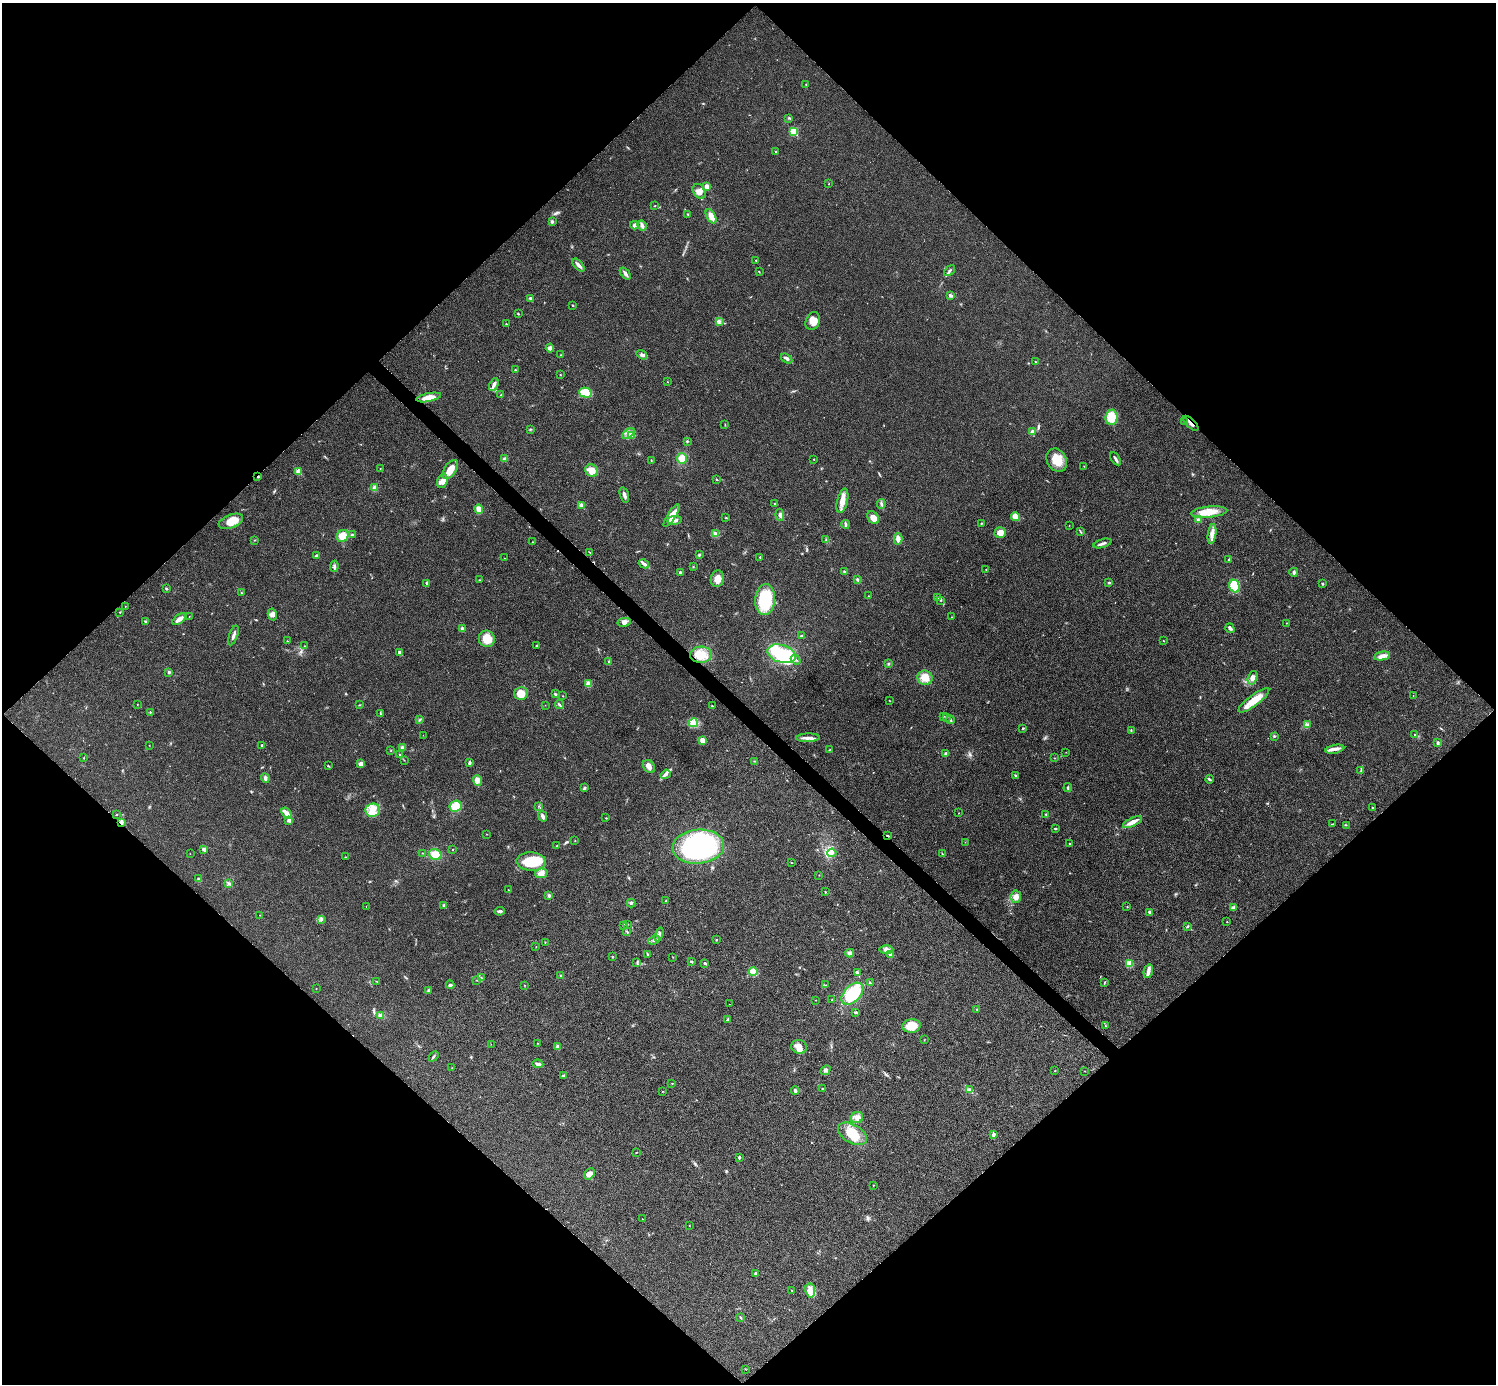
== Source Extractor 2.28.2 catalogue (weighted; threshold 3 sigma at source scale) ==
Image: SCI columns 6-5980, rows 301-5825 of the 5983 x 5983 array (HDU 1 of 3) = the unmasked area's bounding box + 8 px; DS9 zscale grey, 4 x 4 block average (1 PNG px = mean of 4 x 4 image px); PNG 1498 x 1386 px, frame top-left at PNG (2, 3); each listed source drawn as its Kron ellipse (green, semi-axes under 4 px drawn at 4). Shown black and unused: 51% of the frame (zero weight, under 3 of 4 exposures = <1% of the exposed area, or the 3 px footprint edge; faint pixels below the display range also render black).
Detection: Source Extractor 2.28.2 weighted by HDU 2 'WHT'. Background 0.0211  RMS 0.0055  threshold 0.0246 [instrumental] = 3 sigma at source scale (4.5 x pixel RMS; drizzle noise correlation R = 1.50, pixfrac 1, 0.05/0.05 arcsec/px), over >= 5 px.
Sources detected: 346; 2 inside a brighter object's white glare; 1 cosmic-ray / hot-pixel residue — neither listed nor drawn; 6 coinciding with a brighter row at this scale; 14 inside a brighter listed object's ellipse — not listed separately; the other 323 listed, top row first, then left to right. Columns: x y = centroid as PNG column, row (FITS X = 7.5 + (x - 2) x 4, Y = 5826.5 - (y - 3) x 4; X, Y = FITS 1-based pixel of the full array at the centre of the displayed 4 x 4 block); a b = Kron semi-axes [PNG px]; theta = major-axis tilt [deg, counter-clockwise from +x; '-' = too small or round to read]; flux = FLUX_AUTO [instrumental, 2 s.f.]
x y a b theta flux
806 84 2 2 - 1.2
789 118 2 2 - 1.4
794 131 2 2 - 140
775 151 2 2 - 4.2
829 184 2 2 - 0.87
707 187 2 2 - 29
699 191 8 6 -55 19
655 206 3 2 - 1.6
688 214 3 2 - 1.9
711 216 8 4 -61 23
552 222 3 3 - 6.3
634 225 4 3 - 5.8
642 225 5 3 - 9.6
756 260 2 2 - 1.5
578 265 8 3 -48 13
950 271 6 2 42 5.7
759 272 2 2 - 1.6
625 273 7 2 -51 12
951 296 4 2 - 3.7
530 298 3 2 - 4.4
572 305 2 2 - 2.3
518 314 3 2 - 2.2
719 321 3 2 - 4.2
813 321 9 7 67 28
506 324 2 2 - 2.7
550 348 4 3 - 8.9
560 355 2 2 - 1.1
642 355 6 3 -36 8.5
787 358 6 3 -35 7.1
1036 362 3 2 - 1.7
515 370 2 2 - 3.8
560 375 2 2 - 1.5
667 382 2 2 - 0.94
494 385 7 2 65 14
585 393 6 5 - 59
501 395 2 2 - 1.1
429 397 12 4 11 38
1112 417 7 6 - 55
1184 421 2 2 - 2.2
1191 423 10 2 -44 11
725 425 2 2 - 1.2
530 429 3 2 - 3.1
1032 431 3 2 - 9.2
628 434 7 3 38 13
631 436 3 2 - 4.4
687 441 2 2 - 2.6
505 458 3 3 - 5.1
682 458 5 5 - 32
814 459 2 2 - 3.1
1116 459 7 2 -58 8.4
651 460 2 2 - 1.8
1057 460 12 9 -59 49
1084 466 2 2 - 0.99
380 468 2 2 - 2
450 469 11 6 55 45
591 470 6 5 - 31
298 471 2 2 - 57
258 477 2 2 - 2.5
717 479 2 2 - 2
442 481 7 5 72 21
375 488 4 3 - 13
624 495 8 3 -73 11
842 501 12 5 76 32
775 504 2 2 - 2.7
881 504 5 3 - 6.1
581 505 2 2 - 48
479 509 5 3 - 25
1209 512 18 5 6 48
780 515 6 3 -84 10
672 516 13 4 58 38
1016 517 4 4 - 33
726 518 2 2 - 1.8
873 518 7 5 -54 21
674 520 7 4 9 14
1198 520 3 3 - 8.6
231 521 13 6 21 51
981 523 2 2 - 2.4
845 524 4 3 - 4.8
1069 525 2 2 - 1.1
1000 532 5 5 - 25
1080 532 3 2 - 3
716 534 4 3 - 8.9
1212 534 10 4 83 18
352 535 2 2 - 13
343 536 6 5 - 35
898 539 5 3 - 20
255 540 2 2 - 1.2
826 540 3 2 - 2.8
532 542 2 2 - 1.3
1103 543 9 2 17 8.7
589 552 2 2 - 1.7
699 555 4 2 - 3.7
317 556 4 3 - 5
760 557 2 2 - 4.2
504 558 2 2 - 0.62
1229 559 2 2 - 2.1
644 564 5 3 - 8.3
334 566 6 2 83 6.5
693 567 2 2 - 1
986 569 2 2 - 1.3
844 571 2 2 - 3.5
680 572 2 2 - 7.1
1294 572 4 3 - 6.8
717 579 8 6 81 26
857 579 3 2 - 4.2
479 580 2 2 - 1.1
427 583 3 2 - 3.2
1109 583 3 2 - 2.4
1323 584 3 2 - 2.1
1234 586 6 5 - 79
166 589 3 2 - 3.3
241 593 2 2 - 2.1
868 596 2 2 - 1.6
937 597 4 2 - 4.6
765 599 15 10 85 160
941 600 3 2 - 1.6
125 606 2 2 - 0.77
120 612 2 2 - 0.78
272 614 6 4 -80 11
189 616 2 2 - 0.97
952 617 2 2 - 1.1
179 619 8 3 36 25
146 621 3 2 - 5.2
624 622 7 4 12 12
1287 623 2 2 - 1.4
1230 628 5 3 - 7.2
462 629 4 3 - 7.6
233 635 10 2 70 13
801 636 3 2 - 3.2
487 639 8 8 - 55
287 641 2 2 - 1.5
1163 641 2 2 - 1.2
305 646 2 2 - 1.2
537 646 3 2 - 6.1
400 652 2 2 - 28
782 654 14 9 -17 180
701 655 11 8 2 53
1382 656 8 4 12 17
796 660 5 2 - 6.6
609 662 2 2 - 3.8
888 664 3 2 - 3.2
169 672 3 3 - 4.1
925 678 8 7 - 41
1252 678 7 4 72 18
588 684 4 3 - 16
521 694 7 6 - 41
555 694 2 2 - 3.9
563 696 2 2 - 1.3
1413 696 2 2 - 0.65
889 700 2 2 - 1.1
1254 700 19 5 37 55
137 705 2 2 - 1.2
359 705 2 2 - 1.7
545 705 2 2 - 0.7
559 705 4 2 - 4.2
712 706 2 2 - 2
150 712 2 2 - 3.3
380 713 2 2 - 1.8
943 716 2 2 - 1.8
947 717 2 2 - 1.9
420 720 2 2 - 1.7
950 720 4 2 - 3.8
693 723 4 4 - 12
1307 725 3 3 - 7.7
1023 728 2 2 - 2.7
1131 730 3 2 - 2.3
423 735 2 2 - 0.63
1415 735 2 2 - 2.4
1275 736 3 2 - 2.3
808 738 12 3 2 15
702 740 3 3 - 18
1438 743 3 2 - 4.2
149 745 2 2 - 0.96
262 745 2 2 - 4.1
402 748 3 3 - 8.2
1335 749 9 3 12 14
391 750 2 2 - 1.8
829 750 2 2 - 1.6
1066 752 2 2 - 0.88
946 753 3 2 - 3.2
399 754 2 2 - 1.7
84 758 2 2 - 1.5
1055 758 2 2 - 1
404 760 2 2 - 0.88
754 761 2 2 - 1.9
469 763 3 2 - 7.1
361 764 3 3 - 18
328 766 3 2 - 2.4
649 766 7 5 -48 15
1361 770 3 2 - 2.3
666 774 5 2 - 7.4
1016 776 2 2 - 1.9
265 778 5 3 - 7.9
1209 779 4 2 - 4.7
477 780 5 3 - 13
584 788 3 2 - 4.2
1068 788 4 2 - 3
455 806 6 5 - 49
539 806 2 2 - 1.3
1372 808 2 2 - 9.5
373 810 7 6 - 31
287 813 6 3 -54 27
959 813 2 2 - 1.1
1046 814 2 2 - 2.2
116 815 2 2 - 2.6
543 816 5 3 - 9.5
606 818 3 2 - 1.9
289 820 3 3 - 7.7
121 822 4 3 - 9.4
1132 822 10 3 27 24
1332 824 3 2 - 1.7
1346 825 2 2 - 1.6
1055 829 3 2 - 3.6
486 834 2 2 - 1.1
888 836 3 2 - 2.5
575 841 2 2 - 1.2
965 842 2 2 - 0.69
1070 844 3 2 - 2.2
557 846 2 2 - 1.9
698 847 26 17 5 510
204 849 2 2 - 26
453 850 2 2 - 1.6
422 853 2 2 - 1.8
832 853 5 3 - 11
190 854 2 2 - 0.8
942 854 3 2 - 1.9
435 855 6 5 - 40
345 857 2 2 - 1.7
531 862 14 9 -2 110
791 863 2 2 - 1.5
541 873 6 4 11 14
819 875 2 2 - 1.1
198 878 3 2 - 3.1
229 884 3 2 - 3.1
509 890 2 2 - 0.86
825 892 2 2 - 1.5
549 895 3 3 - 6.5
1016 897 6 5 - 19
665 901 3 2 - 2.1
631 903 4 3 - 4.2
444 905 2 2 - 20
366 906 2 2 - 0.74
1127 907 2 2 - 1.2
1233 907 4 3 - 5.9
500 911 5 3 - 7.3
1150 912 3 3 - 4.4
260 915 2 2 - 0.97
322 919 4 2 - 4.7
1227 922 2 2 - 2
627 924 3 2 - 2.2
623 925 2 2 - 2
1187 926 4 2 - 2.9
627 931 2 2 - 1.5
659 935 7 3 70 8.1
717 939 2 2 - 0.91
654 940 6 3 22 8.7
545 942 2 2 - 1.4
536 947 2 2 - 0.85
886 950 7 4 0 16
850 953 4 3 - 9.9
647 954 4 2 - 2.8
890 954 4 3 - 6.7
612 957 2 2 - 1.3
673 957 2 2 - 1.2
637 962 2 2 - 1.5
692 962 3 2 - 2.6
705 963 3 2 - 4.1
1129 963 4 4 - 20
1148 971 7 4 77 13
753 972 4 4 - 48
857 973 4 3 - 6.2
561 976 3 2 - 3.7
481 978 3 2 - 3.3
477 980 2 2 - 1.8
376 981 2 2 - 1.2
1104 982 3 2 - 1.8
870 983 2 2 - 1.7
450 985 4 3 - 5.8
524 985 2 2 - 1.3
826 985 2 2 - 1
316 988 2 2 - 0.84
428 990 2 2 - 2.6
852 994 13 8 46 120
815 1000 2 2 - 0.68
832 1000 2 2 - 1.4
729 1004 2 2 - 0.48
977 1009 2 2 - 2.3
856 1012 3 2 - 3
380 1015 3 3 - 12
727 1020 3 2 - 3.1
912 1026 9 6 8 54
1105 1026 3 2 - 1.8
924 1040 2 2 - 0.98
537 1043 2 2 - 1.2
491 1044 2 2 - 0.71
558 1047 4 4 - 11
799 1047 8 6 -20 23
434 1056 6 2 48 4.5
538 1064 5 3 - 8.2
452 1068 2 2 - 0.6
826 1070 5 3 - 7
1055 1070 2 2 - 1.6
1085 1071 2 2 - 1.2
563 1075 3 2 - 3.3
672 1083 2 2 - 1.4
822 1089 2 2 - 1.8
970 1090 4 3 - 6.2
663 1091 2 2 - 1.1
795 1091 4 3 - 5.6
857 1117 6 5 - 17
853 1134 16 9 -31 62
993 1134 4 3 - 7.3
636 1153 2 2 - 1.8
739 1157 3 2 - 4.6
590 1174 6 4 50 18
873 1185 2 2 - 0.88
642 1219 2 2 - 1.1
689 1225 2 2 - 0.97
755 1273 4 2 - 3.3
792 1290 2 2 - 1.4
810 1290 7 5 -81 21
741 1317 3 2 - 2.4
745 1369 2 2 - 0.86
Overlapping masked pixels (flux is a lower limit): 4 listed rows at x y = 1191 423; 258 477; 121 822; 888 836
Diffuse or blended objects may show on this block-average render without a row.